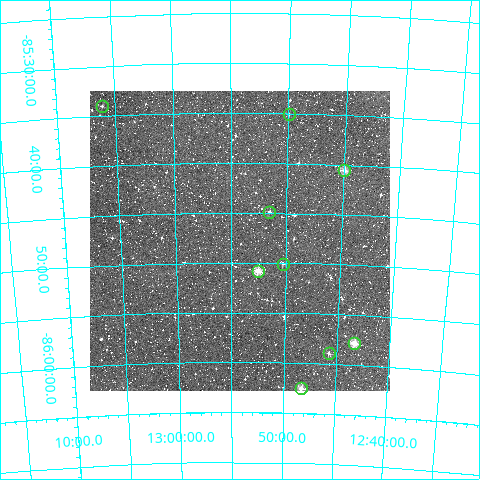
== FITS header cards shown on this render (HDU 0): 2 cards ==
NAXIS1  =                  300
NAXIS2  =                  300

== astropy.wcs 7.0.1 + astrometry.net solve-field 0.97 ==
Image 300 x 300 px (HDU 0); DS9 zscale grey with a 90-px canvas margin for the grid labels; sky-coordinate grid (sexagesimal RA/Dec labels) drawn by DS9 from the SOLVED WCS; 9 Tycho-2 reference stars matched to detected sources circled (green)
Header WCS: RA---TAN/DEC--TAN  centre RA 12:54:13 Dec -85:48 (193.55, -85.80 deg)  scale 6 arcsec/px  FOV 30.0' x 30.0'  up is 0 deg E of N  parity normal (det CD < 0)
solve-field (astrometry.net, Tycho-2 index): VERIFIED the header's WCS against the Tycho-2 star catalogue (verified at 2 index scales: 6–9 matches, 0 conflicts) and refined it, rather than solving blind
Solved WCS: RA---TAN-SIP/DEC--TAN-SIP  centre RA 12:54:13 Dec -85:48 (193.55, -85.80 deg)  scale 5.99 arcsec/px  FOV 30.0' x 30.0'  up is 0 deg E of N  parity normal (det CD < 0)
The solver's refit moves the header's centre by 1.5 arcsec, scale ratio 0.9985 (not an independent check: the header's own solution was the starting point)
Tycho-2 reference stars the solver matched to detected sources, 9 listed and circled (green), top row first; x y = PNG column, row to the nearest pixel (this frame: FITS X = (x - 90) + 1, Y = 300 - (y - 91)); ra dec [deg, ICRS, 3 dp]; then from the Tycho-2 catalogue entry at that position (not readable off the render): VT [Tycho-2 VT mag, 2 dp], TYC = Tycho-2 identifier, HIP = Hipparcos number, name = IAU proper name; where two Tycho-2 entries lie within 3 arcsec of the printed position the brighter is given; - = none
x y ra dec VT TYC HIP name
102 106 196.519 -85.567 11.94 9512-488-1 - -
289 114 192.481 -85.585 11.89 9512-498-1 - -
344 170 191.237 -85.676 9.88 9512-226-1 - -
269 212 192.890 -85.748 11.15 9512-1826-1 - -
283 264 192.565 -85.834 11.67 9512-2008-1 - -
258 271 193.139 -85.847 9.36 9512-458-1 - -
354 343 190.839 -85.963 9.73 9512-834-1 - -
329 353 191.436 -85.982 11.23 9512-1702-1 - -
301 388 192.074 -86.041 10.06 9512-2066-1 - -